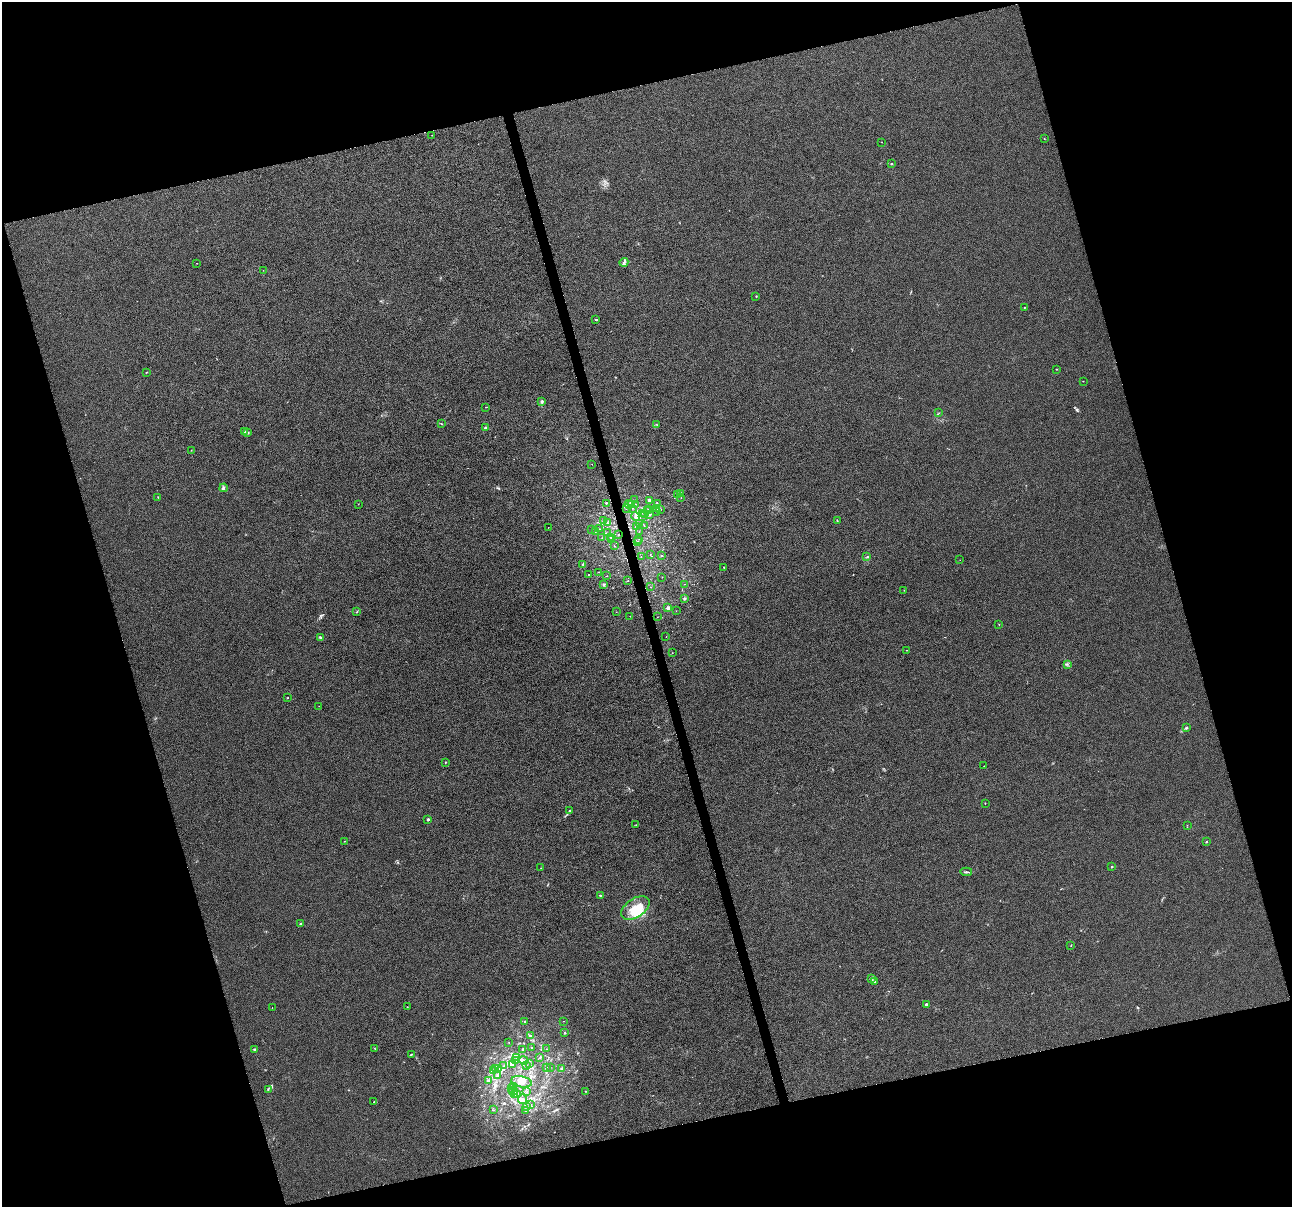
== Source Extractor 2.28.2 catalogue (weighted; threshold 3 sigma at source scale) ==
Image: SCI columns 1-5159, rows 96-4913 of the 5159 x 4959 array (HDU 1 of 3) = the unmasked area's bounding box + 8 px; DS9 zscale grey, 4 x 4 block average (1 PNG px = mean of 4 x 4 image px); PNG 1294 x 1209 px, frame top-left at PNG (2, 2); each listed source drawn as its Kron ellipse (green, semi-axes under 4 px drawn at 4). Shown black and unused: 33% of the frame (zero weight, under 10 of 20 exposures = <1% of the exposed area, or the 3 px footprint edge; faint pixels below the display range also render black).
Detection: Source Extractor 2.28.2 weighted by HDU 2 'WHT'. Background -3.27e-04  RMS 0.0017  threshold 0.00683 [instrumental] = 3 sigma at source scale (4.09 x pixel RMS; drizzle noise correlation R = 1.36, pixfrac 0.8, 0.0396/0.0396 arcsec/px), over >= 5 px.
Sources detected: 196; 2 inside a brighter object's white glare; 2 cosmic-ray / hot-pixel residue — neither listed nor drawn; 18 coinciding with a brighter row at this scale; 12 inside a brighter listed object's ellipse — not listed separately; the other 162 listed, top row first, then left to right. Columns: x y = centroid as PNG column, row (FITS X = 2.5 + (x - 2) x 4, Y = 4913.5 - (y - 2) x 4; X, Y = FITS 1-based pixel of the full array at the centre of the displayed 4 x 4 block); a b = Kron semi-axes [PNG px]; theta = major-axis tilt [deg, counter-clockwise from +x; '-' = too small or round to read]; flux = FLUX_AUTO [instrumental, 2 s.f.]
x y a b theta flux
432 135 2 2 - 0.24
1044 139 2 2 - 0.32
882 142 2 2 - 0.21
891 164 3 2 - 0.72
624 262 4 2 - 1.6
197 263 2 2 - 0.37
263 270 2 2 - 0.2
756 296 2 2 - 0.52
1024 307 2 2 - 0.72
596 320 3 2 - 0.59
1056 369 2 2 - 0.32
146 372 3 2 - 0.46
1083 381 2 2 - 0.26
542 401 3 3 - 1.4
486 407 2 2 - 0.46
939 413 2 2 - 0.21
441 424 2 2 - 0.27
657 425 2 2 - 0.24
485 428 2 2 - 3.8
245 432 4 2 - 0.52
248 433 2 2 - 0.56
191 450 2 2 - 0.31
592 464 2 2 - 0.16
224 488 4 2 - 1.2
677 494 2 2 - 0.54
680 494 3 2 - 1.2
158 497 2 2 - 0.49
681 498 2 2 - 0.23
635 500 2 2 - 0.2
649 501 2 2 - 1.9
606 503 2 2 - 0.93
358 504 2 2 - 0.26
631 504 2 2 - 0.23
635 504 3 2 - 0.56
657 504 2 2 - 0.5
629 505 4 2 - 1.2
626 508 2 2 - 0.22
633 508 2 2 - 0.18
657 508 2 2 - 0.4
649 509 2 2 - 0.75
661 509 2 2 - 0.31
648 511 2 2 - 0.75
656 511 2 2 - 0.24
642 513 3 2 - 0.68
644 514 3 2 - 1.5
650 515 3 2 - 1
636 516 5 3 - 2
642 516 2 2 - 0.63
604 521 2 2 - 0.34
837 521 2 2 - 0.33
607 523 2 2 - 0.27
639 524 2 2 - 1.6
644 526 2 2 - 0.15
548 527 2 2 - 0.18
636 527 2 2 - 0.21
591 529 2 2 - 0.17
599 529 2 2 - 0.21
595 531 2 2 - 0.31
639 531 2 2 - 0.15
607 533 2 2 - 0.33
618 535 2 2 - 0.48
610 537 2 2 - 0.47
602 538 2 2 - 0.2
639 539 2 2 - 0.18
611 540 2 2 - 0.17
637 541 2 2 - 0.28
614 546 2 2 - 0.22
650 554 2 2 - 0.44
661 555 2 2 - 0.65
641 557 2 2 - 0.14
867 557 2 2 - 0.6
960 560 2 2 - 0.19
583 564 2 2 - 0.94
724 567 2 2 - 0.52
598 572 2 2 - 0.31
589 575 2 2 - 0.28
607 576 2 2 - 0.31
662 577 2 2 - 0.2
628 581 2 2 - 0.34
684 584 2 2 - 0.25
604 585 2 2 - 0.68
651 587 2 2 - 0.22
904 590 2 2 - 0.45
684 598 2 2 - 1.6
668 608 2 2 - 10
676 611 2 2 - 0.15
357 612 3 2 - 0.72
616 612 2 2 - 0.15
630 616 2 2 - 0.18
657 617 2 2 - 0.18
999 624 2 2 - 0.31
320 637 4 2 - 1
666 637 2 2 - 0.16
906 650 2 2 - 0.44
672 653 2 2 - 0.24
1067 664 2 2 - 0.3
288 698 2 2 - 0.25
319 706 2 2 - 0.12
1186 728 3 2 - 1.1
445 762 2 2 - 0.36
984 766 2 2 - 0.27
985 803 2 2 - 0.34
569 810 2 2 - 0.37
428 819 2 2 - 4.5
636 825 2 2 - 0.28
1187 825 2 2 - 0.22
344 841 2 2 - 0.31
1206 842 2 2 - 0.56
1112 867 2 2 - 2.5
541 868 2 2 - 0.25
966 872 6 2 -4 1.6
600 895 2 2 - 0.74
635 908 16 9 34 15
300 924 2 2 - 1.1
1071 945 2 2 - 0.28
871 978 3 2 - 0.83
875 982 2 2 - 0.44
926 1004 2 2 - 3.8
272 1007 2 2 - 0.15
407 1007 2 2 - 0.35
524 1021 2 2 - 0.33
564 1021 2 2 - 0.28
565 1033 2 2 - 0.73
530 1035 2 2 - 0.59
509 1042 2 2 - 0.17
374 1048 2 2 - 0.34
532 1048 2 2 - 0.35
255 1049 3 2 - 0.77
523 1049 3 2 - 0.52
546 1049 2 2 - 0.16
411 1054 2 2 - 0.55
516 1057 2 2 - 0.72
540 1057 3 2 - 0.39
524 1060 4 3 - 1.6
515 1061 3 2 - 0.78
530 1063 2 2 - 0.29
512 1064 2 2 - 0.9
504 1066 2 2 - 0.39
527 1066 2 2 - 0.43
550 1067 2 2 - 0.17
496 1068 4 2 - 1.2
546 1068 2 2 - 0.67
561 1068 3 2 - 0.83
499 1069 2 2 - 0.71
493 1070 3 2 - 0.79
497 1076 2 2 - 0.44
488 1081 2 2 - 1.7
521 1082 10 5 -11 6.7
514 1087 2 2 - 0.62
511 1088 2 2 - 0.46
268 1090 2 2 - 0.38
513 1091 4 2 - 1
585 1091 2 2 - 0.33
527 1092 2 2 - 0.19
518 1094 2 2 - 0.87
515 1095 2 2 - 0.68
522 1099 5 4 - 2.5
374 1102 3 2 - 0.63
531 1104 2 2 - 0.22
526 1106 2 2 - 0.44
493 1110 3 2 - 0.42
526 1111 2 2 - 0.6
Diffuse or blended objects may show on this block-average render without a row.